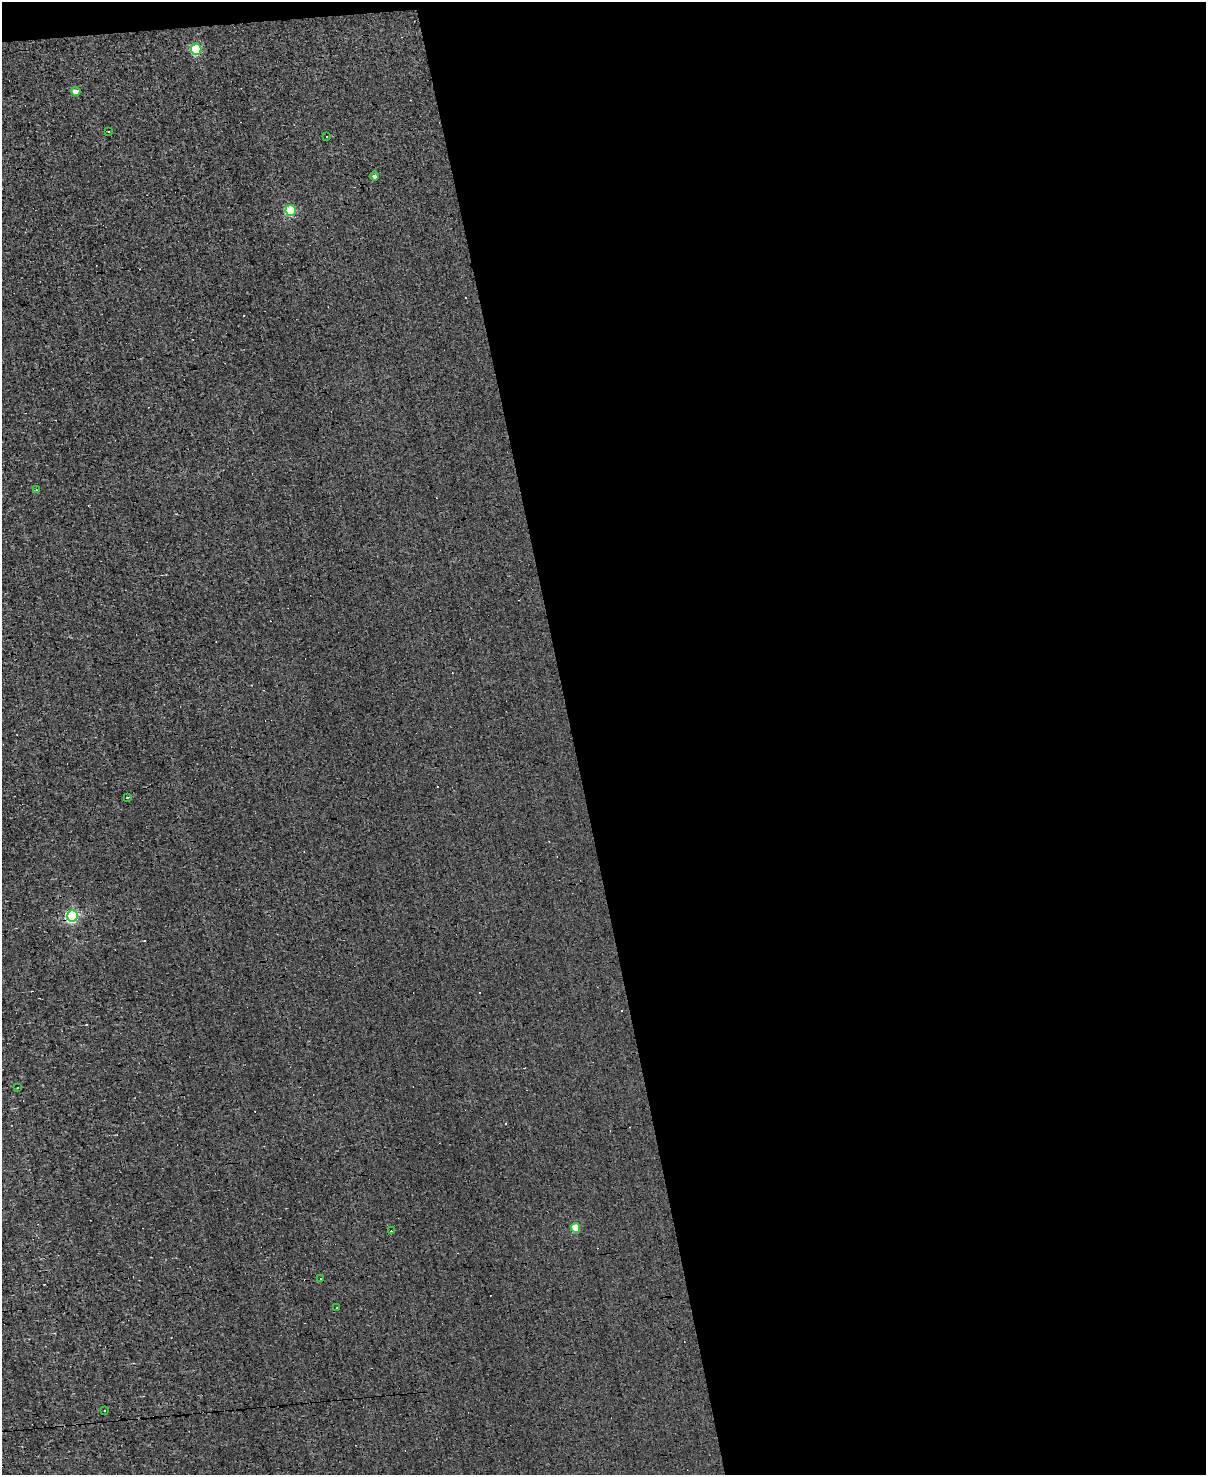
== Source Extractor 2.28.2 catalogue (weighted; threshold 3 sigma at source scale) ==
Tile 4 of 4 x 3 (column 4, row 1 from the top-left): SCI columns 3611-4814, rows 3085-4557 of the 4814 x 4810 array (HDU 1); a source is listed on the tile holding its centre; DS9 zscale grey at full resolution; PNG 1208 x 1477 px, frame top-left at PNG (2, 2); each listed source drawn as its Kron ellipse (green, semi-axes under 4 px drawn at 4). Shown black and unused: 53% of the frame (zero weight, under 3 of 4 exposures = <1% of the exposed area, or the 3 px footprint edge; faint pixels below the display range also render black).
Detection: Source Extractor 2.28.2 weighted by HDU 2 'WHT'; one run over the whole footprint, this tile lists its part. Background -5.64e-04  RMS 0.04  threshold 0.181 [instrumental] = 3 sigma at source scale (4.5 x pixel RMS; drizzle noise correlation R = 1.50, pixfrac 1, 0.05/0.05 arcsec/px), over >= 5 px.
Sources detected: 22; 7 cosmic-ray / hot-pixel residue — neither listed nor drawn; the other 15 listed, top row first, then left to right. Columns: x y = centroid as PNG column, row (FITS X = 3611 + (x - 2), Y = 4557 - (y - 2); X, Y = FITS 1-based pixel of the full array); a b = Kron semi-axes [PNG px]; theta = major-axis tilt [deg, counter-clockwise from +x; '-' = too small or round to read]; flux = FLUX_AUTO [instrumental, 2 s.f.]
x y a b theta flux
196 49 5 5 - 280
76 91 4 4 - 60
108 131 2 2 - 3.2
327 137 3 2 - 5
374 176 4 4 - 9.3
291 210 5 5 - 230
36 490 2 2 - 2.2
127 797 3 3 - 23
72 916 5 5 - 600
18 1088 2 2 - 3.1
575 1228 5 4 - 110
391 1231 3 3 - 4.3
321 1278 2 2 - 4.8
336 1308 3 2 - 3.6
104 1411 3 2 - 4.1